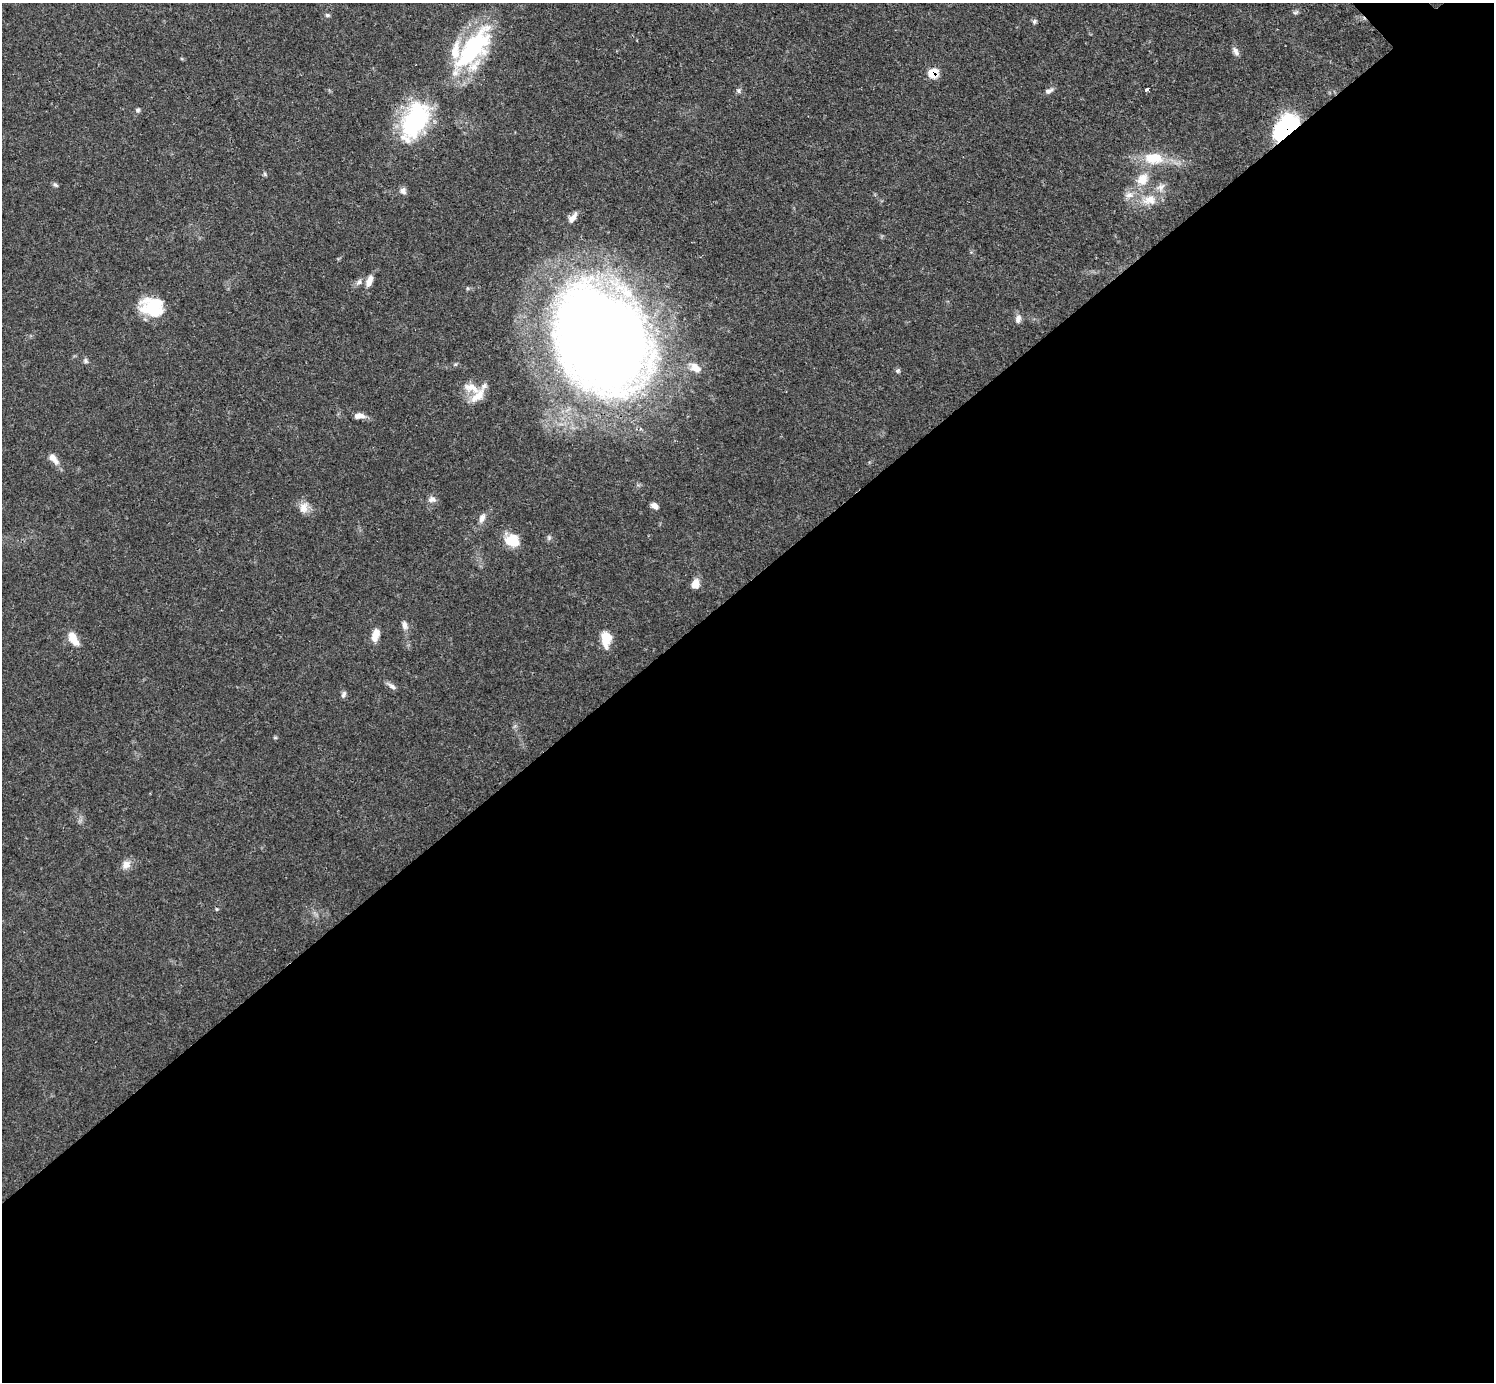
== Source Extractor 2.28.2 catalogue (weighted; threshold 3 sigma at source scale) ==
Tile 15 of 4 x 4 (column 3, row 4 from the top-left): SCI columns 2988-4479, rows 154-1533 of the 5972 x 5970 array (HDU 1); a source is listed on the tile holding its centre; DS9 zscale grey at full resolution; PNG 1496 x 1384 px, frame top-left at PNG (2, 3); no overlay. Shown black and unused: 58% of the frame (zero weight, under 3 of 4 exposures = <1% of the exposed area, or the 3 px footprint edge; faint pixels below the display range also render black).
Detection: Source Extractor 2.28.2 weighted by HDU 2 'WHT'; one run over the whole footprint, this tile lists its part. Background 0.0571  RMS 0.0031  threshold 0.0141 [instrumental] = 3 sigma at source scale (4.5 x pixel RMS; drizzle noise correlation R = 1.50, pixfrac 1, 0.05/0.05 arcsec/px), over >= 5 px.
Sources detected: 51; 5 inside a brighter listed object's ellipse — not listed separately; the other 46 listed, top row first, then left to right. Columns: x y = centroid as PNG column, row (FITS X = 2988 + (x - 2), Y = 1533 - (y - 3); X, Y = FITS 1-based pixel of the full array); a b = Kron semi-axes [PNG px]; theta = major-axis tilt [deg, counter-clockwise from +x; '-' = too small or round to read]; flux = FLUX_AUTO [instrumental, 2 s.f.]
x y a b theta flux
1296 12 9 4 21 0.66
327 15 7 5 -15 0.59
1034 21 7 5 88 0.63
473 49 61 22 51 41
1236 51 12 6 -57 1.3
933 73 7 7 - 7.2
1147 89 4 3 - 2.8
738 90 8 5 -83 0.67
1049 91 11 6 23 1.2
138 110 6 5 - 0.61
415 120 47 26 64 37
1286 127 30 16 42 32
1154 158 25 14 -2 9.4
265 174 6 4 -71 0.43
1142 179 16 13 46 5.2
55 185 7 5 -39 0.62
1161 187 13 9 49 2.2
403 191 10 7 -68 1.2
1129 195 12 8 1 2.2
1150 200 20 14 8 5.6
573 217 13 6 52 2.2
369 281 15 7 70 2.6
359 282 9 6 59 1.1
153 309 29 18 -32 13
1018 319 10 6 81 1.6
602 340 89 68 -59 650
85 361 7 6 - 0.72
696 368 15 9 -32 2.7
898 371 7 5 21 0.58
478 396 25 11 44 4.5
359 416 15 7 0 1.9
53 459 17 8 -49 2.6
432 499 11 8 -5 1.5
654 506 9 6 -36 1.4
304 508 15 12 80 3
482 518 13 7 69 1.7
512 540 18 15 -8 5.9
695 584 11 9 80 2.7
405 625 11 7 -77 1.6
375 635 14 7 76 3.5
73 639 17 8 -58 4.7
606 639 19 11 -88 5.6
392 686 13 6 -32 1.2
344 694 9 6 60 0.87
126 865 12 10 50 2.5
217 909 5 4 - 0.38
Overlapping masked pixels (flux is a lower limit): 3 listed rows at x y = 933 73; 1286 127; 602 340